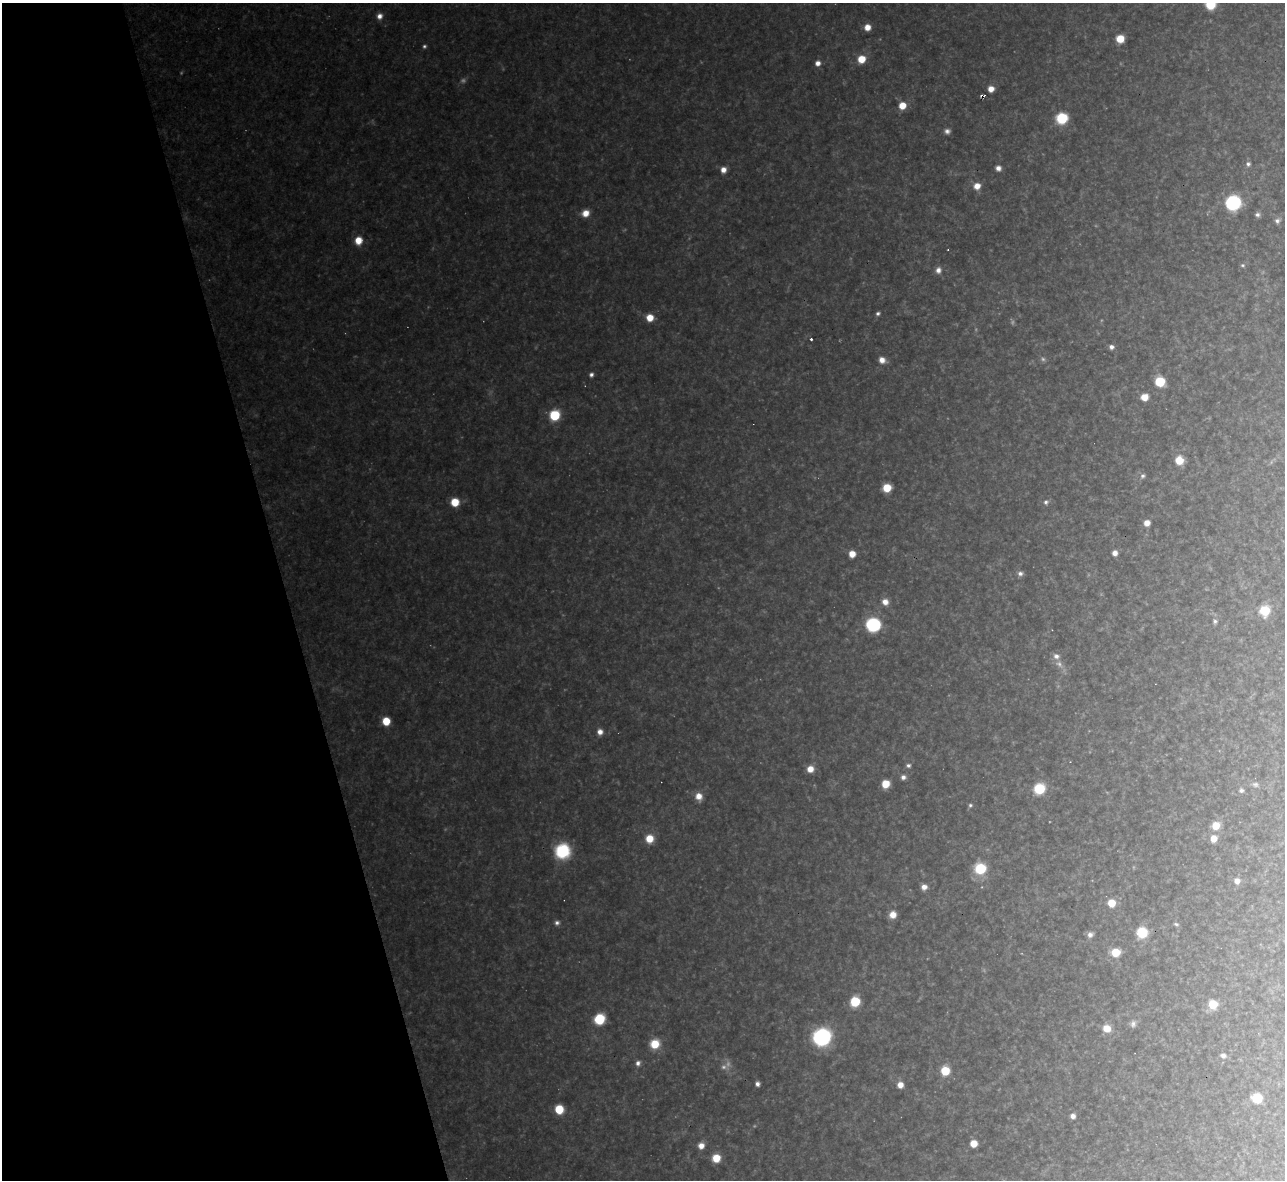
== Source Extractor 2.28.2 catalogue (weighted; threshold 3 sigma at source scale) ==
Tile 5 of 4 x 4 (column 1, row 2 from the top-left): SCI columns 1-1283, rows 2500-3677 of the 5133 x 5116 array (HDU 1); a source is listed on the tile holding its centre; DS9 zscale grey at full resolution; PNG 1287 x 1182 px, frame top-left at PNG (2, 3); no overlay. Shown black and unused: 22% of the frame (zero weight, under 3 of 4 exposures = <1% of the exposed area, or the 3 px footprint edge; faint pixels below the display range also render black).
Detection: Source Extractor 2.28.2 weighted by HDU 2 'WHT'; one run over the whole footprint, this tile lists its part. Background 0.318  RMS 0.019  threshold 0.0847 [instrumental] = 3 sigma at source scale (4.5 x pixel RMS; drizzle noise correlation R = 1.50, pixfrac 1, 0.05/0.05 arcsec/px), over >= 5 px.
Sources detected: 94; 6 too faint to see at this stretch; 1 cosmic-ray / hot-pixel residue — not listed; the other 87 listed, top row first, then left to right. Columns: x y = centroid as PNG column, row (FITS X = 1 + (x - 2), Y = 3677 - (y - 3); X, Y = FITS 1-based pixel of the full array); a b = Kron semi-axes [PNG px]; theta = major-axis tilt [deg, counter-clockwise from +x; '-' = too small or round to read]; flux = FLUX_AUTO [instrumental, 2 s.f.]
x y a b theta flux
1210 4 7 7 - 69
379 16 7 6 - 11
867 27 6 6 - 18
1120 39 7 6 - 32
861 59 7 6 - 34
818 63 5 5 - 9.6
991 89 6 5 - 16
902 106 6 6 - 28
1062 118 7 7 - 110
947 131 7 6 - 6.8
1248 164 6 5 - 4.3
998 168 5 5 - 9.6
723 170 6 6 - 13
977 186 7 7 - 17
1233 203 9 9 - 230
585 213 8 7 - 20
1257 215 6 5 - 5.6
1277 221 7 6 - 5.4
358 240 8 7 - 25
1242 265 6 5 - 3.2
938 270 8 7 - 9.1
878 313 5 4 - 4.1
650 318 6 6 - 27
811 339 3 2 - 4.9
1111 347 5 5 - 7.2
882 360 7 7 - 13
591 375 5 4 - 5.4
1160 382 6 6 - 81
1144 397 6 6 - 23
554 415 7 7 - 82
1179 460 7 6 - 39
1143 476 6 6 - 5
887 488 6 6 - 38
455 502 7 6 - 41
1046 502 6 6 - 4.6
1147 523 6 6 - 14
1115 553 6 5 - 10
852 554 6 6 - 20
1020 573 7 6 - 6.6
885 602 8 7 - 14
1265 611 7 7 - 64
1215 621 5 5 - 4.1
873 625 8 8 - 250
1056 656 8 7 - 9.1
386 721 6 6 - 42
600 732 6 6 - 12
908 765 6 5 - 4.5
810 769 7 7 - 19
903 777 6 5 - 7.2
886 784 6 6 - 40
1255 784 8 6 -22 5.1
1039 789 8 7 - 79
1241 790 6 5 - 4.7
699 796 8 8 - 17
970 805 5 5 - 3.4
1216 825 7 7 - 29
1214 838 7 6 - 20
649 839 8 7 - 31
562 851 16 16 - 85
980 869 9 9 - 74
1237 881 6 6 - 12
924 887 6 6 - 11
1111 903 6 6 - 34
893 915 7 7 - 18
557 923 6 6 - 5.5
1176 924 7 5 -11 3.4
1142 933 7 7 - 87
1090 935 8 7 - 7.7
1116 952 7 6 - 42
855 1001 6 6 - 94
1213 1004 6 6 - 59
599 1019 7 7 - 100
1133 1024 9 7 73 6.8
1107 1028 8 7 - 23
822 1037 11 10 - 320
655 1044 8 8 - 44
1223 1055 6 5 - 7
638 1063 7 6 - 6.7
945 1071 7 6 - 54
757 1084 5 4 - 6.8
900 1085 6 6 - 16
1257 1098 7 6 - 70
559 1109 6 6 - 57
1073 1116 6 5 - 8.5
974 1143 5 5 - 27
701 1146 7 6 - 15
716 1158 7 7 - 35
Isophote crosses this tile's border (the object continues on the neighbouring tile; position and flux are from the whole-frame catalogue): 1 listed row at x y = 1210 4